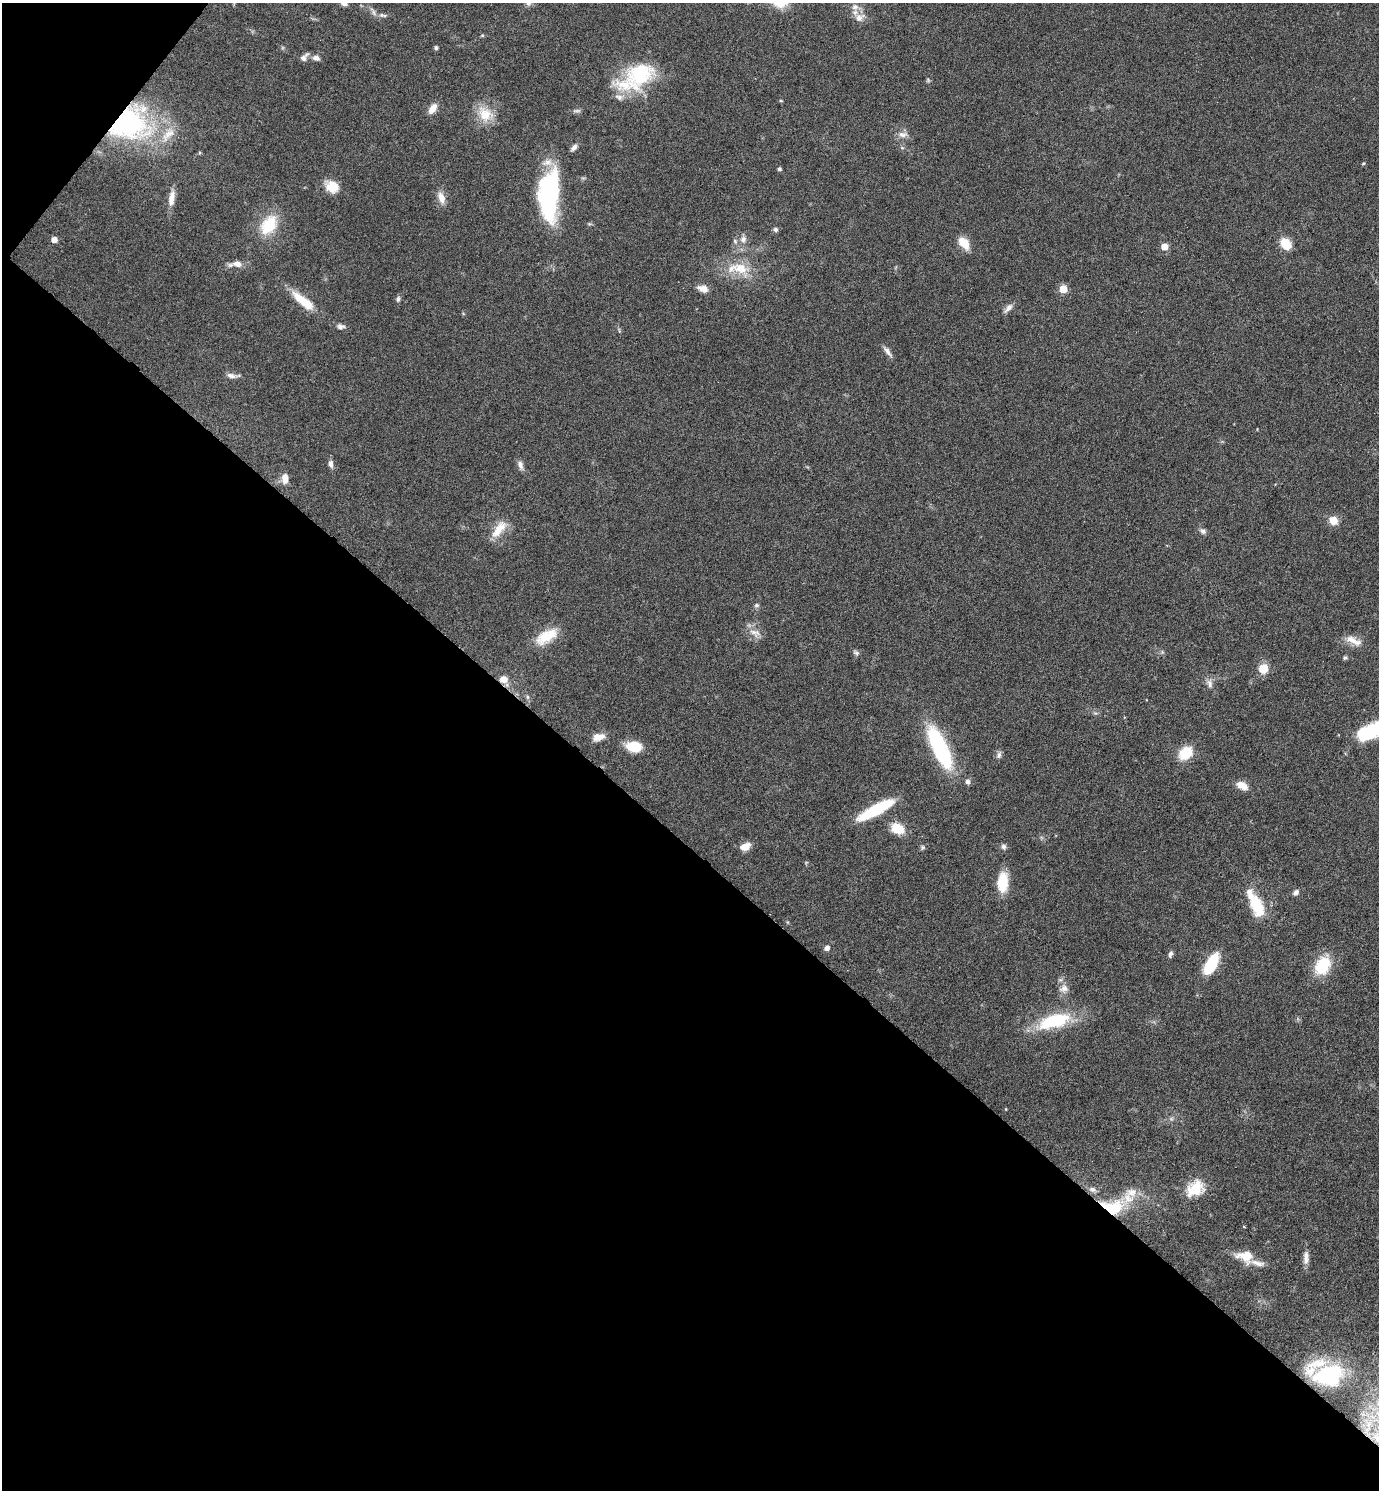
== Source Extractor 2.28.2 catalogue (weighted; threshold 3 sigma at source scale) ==
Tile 9 of 4 x 4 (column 1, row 3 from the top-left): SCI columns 156-1532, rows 1493-2980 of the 5958 x 5955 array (HDU 1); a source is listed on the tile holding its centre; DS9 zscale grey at full resolution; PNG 1381 x 1492 px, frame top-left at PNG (2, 3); no overlay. Shown black and unused: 44% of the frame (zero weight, under 4 of 8 exposures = <1% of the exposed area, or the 3 px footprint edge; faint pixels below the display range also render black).
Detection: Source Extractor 2.28.2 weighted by HDU 2 'WHT'; one run over the whole footprint, this tile lists its part. Background 0.116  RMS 0.0051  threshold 0.0209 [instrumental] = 3 sigma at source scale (4.09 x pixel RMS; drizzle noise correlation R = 1.36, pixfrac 0.8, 0.05/0.05 arcsec/px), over >= 5 px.
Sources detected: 94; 8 inside a brighter listed object's ellipse — not listed separately; the other 86 listed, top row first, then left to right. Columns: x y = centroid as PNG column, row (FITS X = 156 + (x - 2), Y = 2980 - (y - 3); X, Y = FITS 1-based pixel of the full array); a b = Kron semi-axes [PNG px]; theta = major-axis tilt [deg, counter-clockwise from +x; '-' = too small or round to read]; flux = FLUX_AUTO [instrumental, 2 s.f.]
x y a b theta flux
344 3 8 6 -23 2.1
528 3 10 8 87 2.2
855 7 11 9 7 2.8
383 15 12 5 -10 1.7
860 17 15 10 27 4
436 48 5 4 - 0.91
304 57 12 6 46 2.1
316 58 9 6 -20 2
640 74 40 29 39 34
928 80 6 4 -49 0.65
433 108 14 8 55 3.9
577 111 13 4 3 1.2
485 114 23 18 -40 11
126 123 39 31 3 99
168 134 25 11 48 8.8
903 134 13 8 -1 2.9
574 147 10 6 44 1.7
902 148 6 4 -19 0.6
1363 164 5 3 - 0.46
779 169 4 4 - 1
332 186 16 12 -29 8.1
549 195 50 19 87 67
171 198 20 7 82 4.6
441 198 16 8 -75 4.1
269 225 24 15 55 16
776 229 6 6 - 1.2
743 239 10 8 80 2.7
54 240 5 5 - 3.6
964 243 14 8 -51 8.2
1285 244 11 9 -51 10
1164 247 5 5 - 7.9
237 264 11 7 -10 3.5
740 268 23 15 -16 12
703 289 13 7 -18 3.9
1063 289 5 5 - 12
398 299 8 5 83 1.1
305 302 30 11 -40 11
1008 308 15 6 46 2.3
340 327 10 7 -7 1.8
887 351 17 5 -52 2.2
231 376 15 6 -10 2.3
331 464 10 6 -78 2
520 465 11 7 -72 2.3
285 478 13 7 -88 4.2
1333 520 9 8 - 6.1
499 529 27 10 53 8
1203 531 9 6 -43 1.5
756 605 7 5 20 0.9
755 632 18 7 -9 3.5
546 636 30 14 31 12
1353 640 24 8 -25 5.2
856 653 8 5 -11 1.1
1345 658 6 5 - 0.82
1263 669 9 9 - 7.3
503 679 8 7 - 4.6
1210 684 12 7 -75 2.4
528 697 6 4 -89 0.79
1367 733 33 16 25 26
598 737 15 9 15 4.2
634 747 12 9 -8 16
940 748 48 14 -65 51
1186 753 11 9 41 16
999 755 9 6 80 1.5
967 782 6 5 - 2
1242 785 13 8 -27 5.3
876 809 40 9 29 27
897 829 14 10 -28 10
745 846 12 8 24 4.9
1003 846 7 7 - 1.4
923 847 6 5 - 0.88
1003 882 23 11 86 13
1296 892 9 6 42 1.6
1256 904 31 12 -63 20
827 948 7 6 - 1.6
1170 954 9 5 71 1.4
1211 964 25 10 62 19
1322 966 19 14 61 19
1064 989 13 10 18 3.2
1054 1021 46 18 17 27
1195 1189 25 17 40 12
1093 1190 11 6 -26 1.8
1113 1207 33 19 -1 23
1244 1227 4 3 - 0.45
1245 1256 22 14 -11 9.3
1306 1258 19 7 89 3.2
1328 1375 26 18 15 45
Overlapping masked pixels (flux is a lower limit): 3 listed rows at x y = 126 123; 503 679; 1113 1207
Isophote crosses this tile's border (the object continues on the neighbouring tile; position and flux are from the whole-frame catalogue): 3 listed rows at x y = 344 3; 528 3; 1367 733